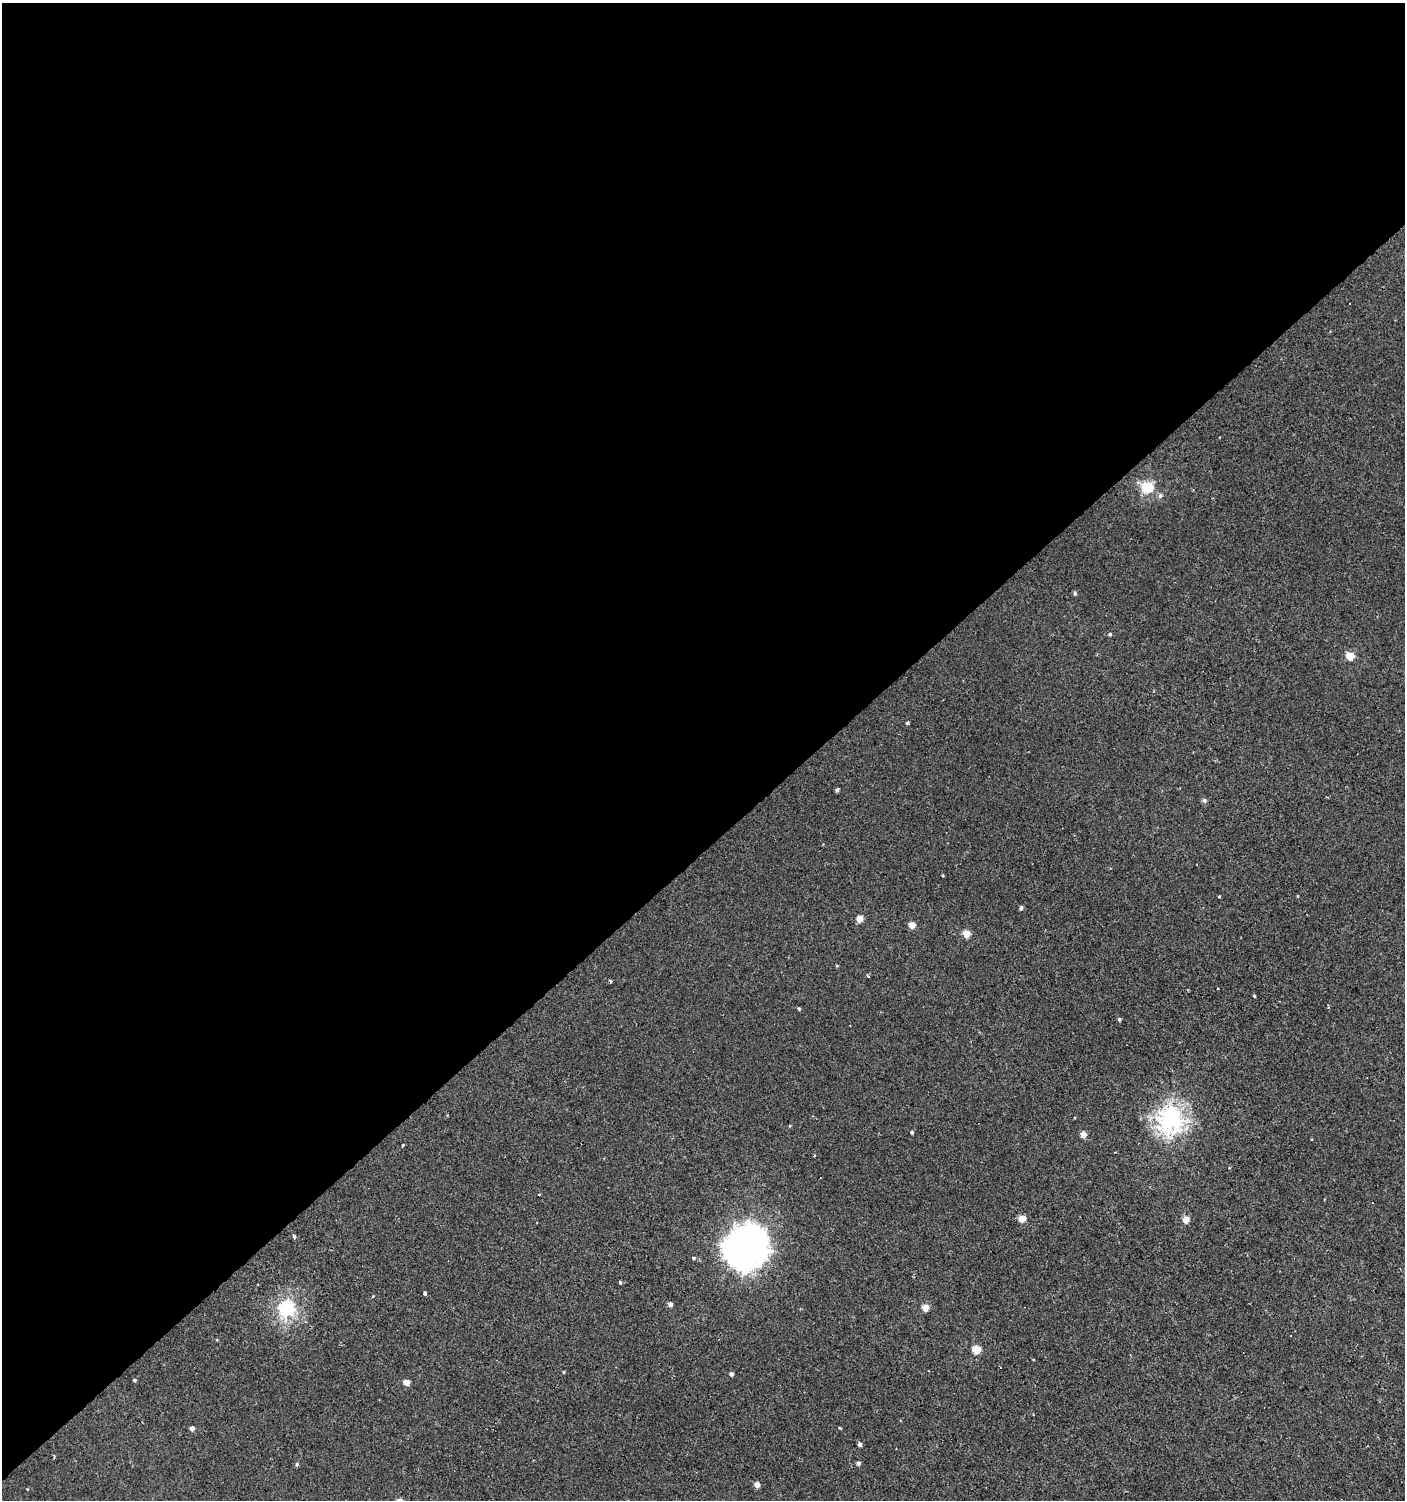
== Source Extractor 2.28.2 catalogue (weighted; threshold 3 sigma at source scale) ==
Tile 2 of 4 x 4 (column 2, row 1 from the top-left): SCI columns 1604-3006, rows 4497-5994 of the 5950 x 5995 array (HDU 1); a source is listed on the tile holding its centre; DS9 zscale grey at full resolution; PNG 1407 x 1502 px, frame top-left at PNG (2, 3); no overlay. Shown black and unused: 57% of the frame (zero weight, under 2 of 3 exposures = <1% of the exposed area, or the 3 px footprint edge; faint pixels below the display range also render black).
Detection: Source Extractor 2.28.2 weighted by HDU 2 'WHT'; one run over the whole footprint, this tile lists its part. Background 0.0013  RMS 0.0039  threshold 0.0174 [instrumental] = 3 sigma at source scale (4.5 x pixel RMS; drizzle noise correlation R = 1.50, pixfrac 1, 0.0396/0.0396 arcsec/px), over >= 5 px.
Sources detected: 60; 8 cosmic-ray / hot-pixel residue — not listed; the other 52 listed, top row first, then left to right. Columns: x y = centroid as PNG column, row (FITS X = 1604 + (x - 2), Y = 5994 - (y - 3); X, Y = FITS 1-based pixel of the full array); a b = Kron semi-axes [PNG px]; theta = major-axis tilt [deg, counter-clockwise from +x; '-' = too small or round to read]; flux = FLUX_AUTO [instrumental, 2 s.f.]
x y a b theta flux
1350 303 2 2 - 0.35
1147 487 6 6 - 39
1160 496 6 6 - 1.2
1075 593 5 5 - 0.82
1110 634 5 4 - 0.7
1350 656 5 5 - 11
907 723 4 3 - 0.64
837 790 4 3 - 0.84
1204 800 6 5 - 0.98
942 875 4 3 - 0.34
1219 896 4 3 - 2.2
1298 896 4 3 - 0.29
1021 908 4 3 - 1.1
860 918 5 4 - 6
912 925 5 4 - 5.5
966 934 5 5 - 7.8
867 976 5 3 - 0.57
1218 989 3 2 - 0.42
1254 996 4 3 - 0.48
1328 1007 5 3 - 0.57
799 1008 4 3 - 0.57
1119 1019 4 4 - 0.68
1170 1119 10 9 - 200
790 1126 4 3 - 0.34
912 1132 4 4 - 0.55
1083 1135 5 4 - 3.6
403 1145 3 3 - 0.85
814 1155 3 2 - 0.49
1022 1219 5 4 - 7.8
1186 1219 5 5 - 5.6
294 1236 5 4 - 0.9
746 1248 16 15 - 660
694 1258 5 4 - 0.62
620 1282 4 4 - 0.51
425 1293 3 3 - 2.9
373 1296 4 3 - 0.36
670 1304 4 4 - 1.9
925 1308 5 5 - 6.6
287 1309 7 6 - 93
217 1340 4 3 - 0.29
976 1350 5 5 - 15
563 1372 3 3 - 0.4
731 1374 4 4 - 1.4
134 1380 3 3 - 0.65
406 1382 4 4 - 4.8
192 1428 4 4 - 2.1
840 1428 3 3 - 2.3
859 1444 5 4 - 1.1
858 1463 5 4 - 1.1
297 1464 5 4 - 0.65
757 1485 5 4 - 3.3
27 1489 3 3 - 0.26